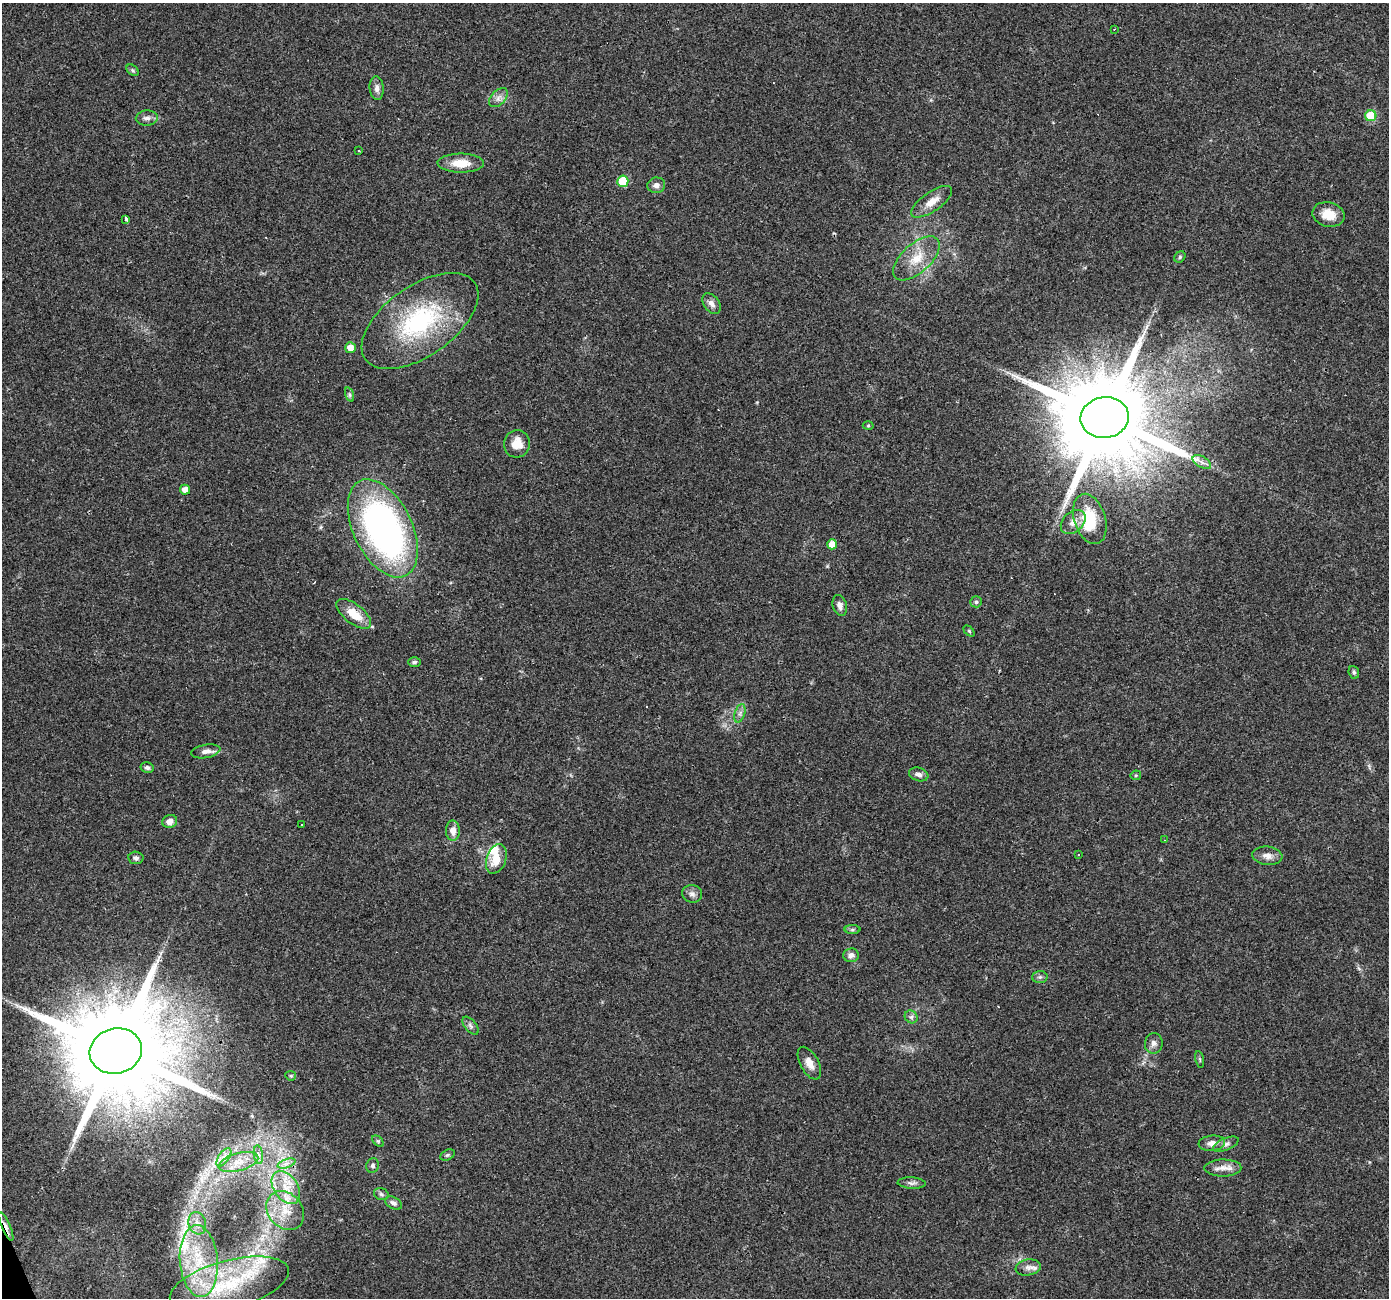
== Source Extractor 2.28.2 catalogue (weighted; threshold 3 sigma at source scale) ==
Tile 7 of 4 x 4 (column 3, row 2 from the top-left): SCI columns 2775-4161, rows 2670-3965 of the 5548 x 5393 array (HDU 1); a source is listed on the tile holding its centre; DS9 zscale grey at full resolution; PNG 1391 x 1300 px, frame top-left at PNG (2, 3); each listed source drawn as its Kron ellipse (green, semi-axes under 4 px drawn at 4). Shown black and unused: <1% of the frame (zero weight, under 3 of 4 exposures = <1% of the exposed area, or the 3 px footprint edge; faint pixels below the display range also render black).
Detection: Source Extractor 2.28.2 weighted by HDU 2 'WHT'; one run over the whole footprint, this tile lists its part. Background 0.0248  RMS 0.0038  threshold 0.017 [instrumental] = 3 sigma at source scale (4.5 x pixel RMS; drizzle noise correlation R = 1.50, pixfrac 1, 0.0396/0.0396 arcsec/px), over >= 5 px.
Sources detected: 93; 1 inside a brighter object's white glare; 10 cosmic-ray / hot-pixel residue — neither listed nor drawn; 4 inside a brighter listed object's ellipse — not listed separately; the other 78 listed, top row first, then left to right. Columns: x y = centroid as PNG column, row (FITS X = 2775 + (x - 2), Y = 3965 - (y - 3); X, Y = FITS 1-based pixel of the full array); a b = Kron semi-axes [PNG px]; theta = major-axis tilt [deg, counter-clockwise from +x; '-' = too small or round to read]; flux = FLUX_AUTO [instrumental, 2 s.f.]
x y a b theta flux
1114 29 3 2 - 0.35
133 70 7 5 -42 0.63
377 88 12 7 -86 1.9
498 98 11 7 46 2
1371 116 5 5 - 17
147 118 11 7 3 1.8
358 151 3 2 - 0.37
461 163 23 9 0 6.8
623 181 5 5 - 15
656 185 9 8 - 1.8
932 202 24 9 35 4.8
1328 214 16 12 -12 6.1
126 219 4 3 - 1.5
1180 257 6 5 - 0.56
916 258 28 14 42 9.1
711 304 11 7 -53 2.1
420 321 67 35 35 48
350 348 5 5 - 4
350 395 7 3 -71 0.62
1105 417 24 20 9 8700
868 426 5 3 - 0.39
517 444 14 13 - 5.6
1202 462 10 5 -30 1.5
185 490 5 5 - 2.9
1090 519 26 15 -72 12
1073 522 14 10 43 3.1
383 528 52 29 -64 140
832 544 5 5 - 4.2
976 602 6 5 - 0.79
840 605 10 7 -73 1.9
354 614 20 9 -38 7.3
969 631 6 4 -45 0.49
414 662 6 5 - 0.79
1354 672 6 5 - 0.71
740 713 9 5 72 1.3
206 751 15 6 10 2.3
147 768 6 5 - 0.9
919 774 10 6 -17 1.7
1136 775 5 5 - 0.46
170 821 7 6 - 2.4
301 824 3 3 - 1.8
453 831 10 7 -90 2.9
1164 840 3 2 - 0.24
1079 855 3 2 - 0.33
1267 856 15 9 -6 2.7
136 858 7 6 - 1.1
496 859 15 9 70 6.2
692 894 10 8 -14 1.8
852 930 8 4 0 0.68
851 955 8 7 - 2
1040 977 7 6 - 0.97
911 1017 7 6 - 0.98
470 1026 11 5 -49 1.2
1154 1043 10 9 - 1.9
116 1051 26 22 14 9800
1200 1059 8 3 -77 0.53
809 1063 18 9 -62 3.5
291 1076 5 4 - 0.53
378 1141 7 4 -45 0.54
1212 1143 13 7 5 2.8
1226 1144 14 6 23 1.6
258 1155 9 4 -82 1.2
447 1155 8 5 26 0.69
224 1157 10 5 54 1.8
238 1162 20 9 15 5
286 1164 9 4 19 1.4
373 1165 7 6 - 0.98
1223 1168 18 8 0 3.4
912 1183 14 5 -3 1.3
286 1187 18 12 -55 7
381 1194 7 5 -17 0.91
393 1203 9 5 -29 1.3
285 1210 21 17 -50 8.7
197 1223 11 8 -71 2.8
6 1226 15 4 -66 1.9
199 1261 36 19 -85 23
1028 1267 13 8 9 2
229 1284 61 24 15 36
Overlapping masked pixels (flux is a lower limit): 2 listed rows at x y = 1105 417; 6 1226